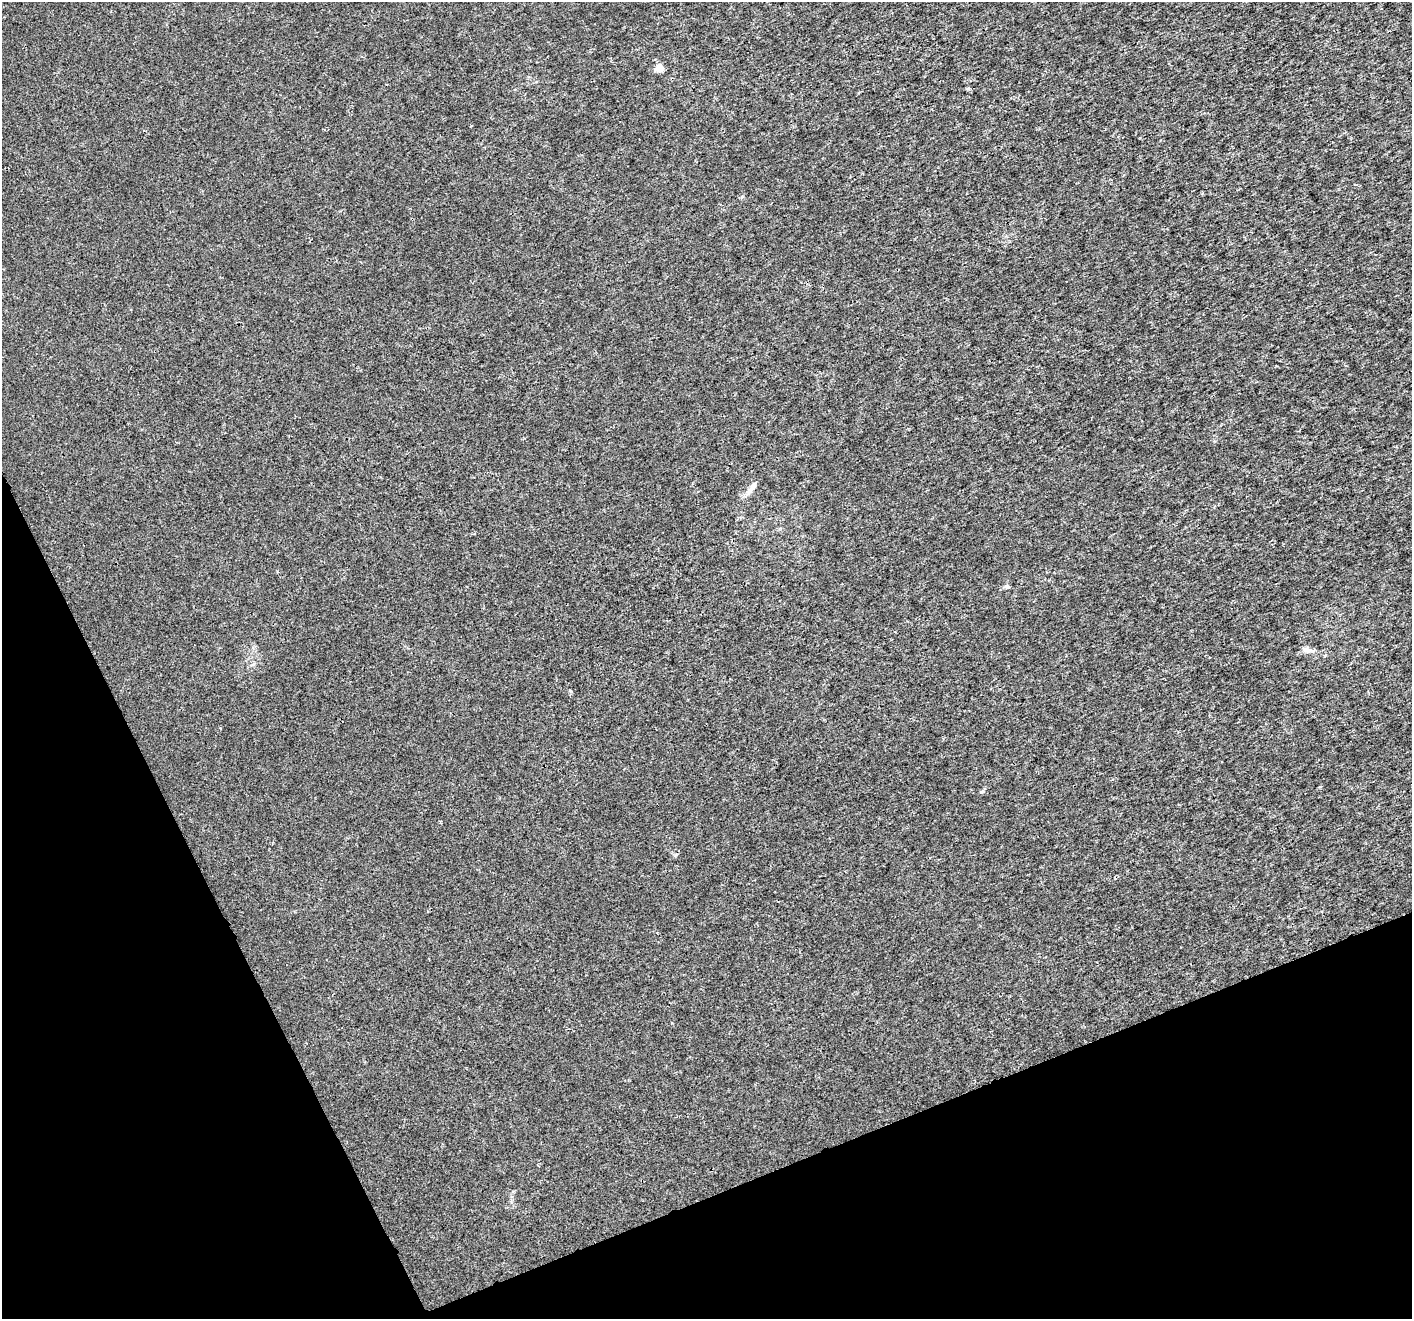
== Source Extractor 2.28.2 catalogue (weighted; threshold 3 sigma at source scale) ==
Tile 14 of 4 x 4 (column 2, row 4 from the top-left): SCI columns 1416-2825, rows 149-1465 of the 5646 x 5506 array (HDU 1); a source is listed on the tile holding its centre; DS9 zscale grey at full resolution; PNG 1414 x 1321 px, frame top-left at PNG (2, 2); no overlay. Shown black and unused: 21% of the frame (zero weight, under 3 of 4 exposures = <1% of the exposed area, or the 3 px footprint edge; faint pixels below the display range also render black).
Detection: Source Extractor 2.28.2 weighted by HDU 2 'WHT'; one run over the whole footprint, this tile lists its part. Background 2.14e-04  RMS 0.0019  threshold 0.00846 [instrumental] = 3 sigma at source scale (4.5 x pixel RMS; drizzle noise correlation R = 1.50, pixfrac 1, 0.0396/0.0396 arcsec/px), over >= 5 px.
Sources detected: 5; all 5 listed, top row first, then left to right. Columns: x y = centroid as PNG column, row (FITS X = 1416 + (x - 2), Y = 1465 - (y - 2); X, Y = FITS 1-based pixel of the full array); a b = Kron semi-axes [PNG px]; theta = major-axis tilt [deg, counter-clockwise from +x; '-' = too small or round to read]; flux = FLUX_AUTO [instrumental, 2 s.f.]
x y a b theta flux
659 68 5 4 - 4.5
753 487 10 8 61 0.9
1007 586 5 5 - 0.56
1307 650 10 7 -16 0.96
982 792 7 4 19 0.28